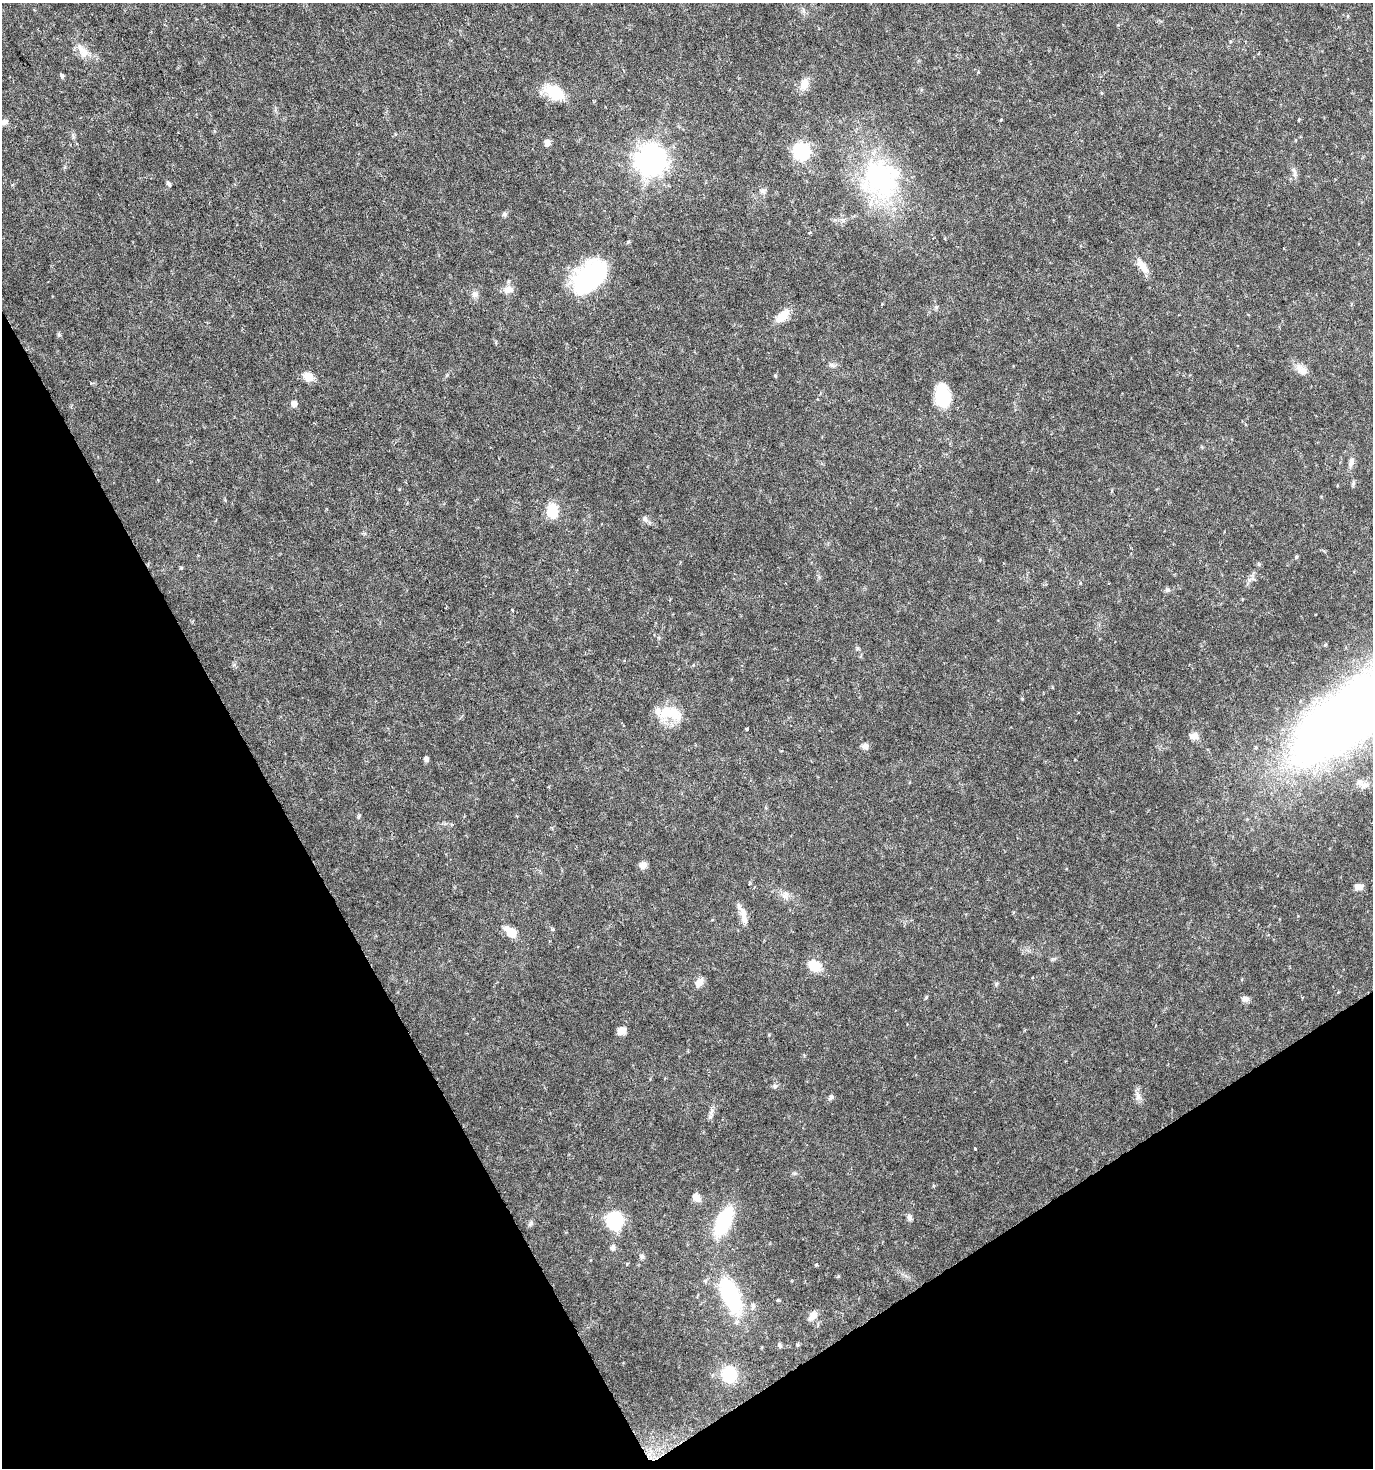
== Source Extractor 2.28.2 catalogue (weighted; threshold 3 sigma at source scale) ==
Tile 14 of 4 x 4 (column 2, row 4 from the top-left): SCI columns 1547-2917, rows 1-1466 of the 5772 x 5867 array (HDU 1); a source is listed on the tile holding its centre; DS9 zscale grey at full resolution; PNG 1375 x 1470 px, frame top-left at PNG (2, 3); no overlay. Shown black and unused: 27% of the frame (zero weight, under 3 of 6 exposures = <1% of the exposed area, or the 3 px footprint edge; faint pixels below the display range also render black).
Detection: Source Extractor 2.28.2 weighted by HDU 2 'WHT'; one run over the whole footprint, this tile lists its part. Background 0.0202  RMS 0.002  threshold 0.00831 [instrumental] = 3 sigma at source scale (4.09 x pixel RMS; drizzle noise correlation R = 1.36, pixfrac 0.8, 0.0396/0.0396 arcsec/px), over >= 5 px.
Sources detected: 67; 3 inside a brighter object's white glare — not listed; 1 inside a brighter listed object's ellipse — not listed separately; the other 63 listed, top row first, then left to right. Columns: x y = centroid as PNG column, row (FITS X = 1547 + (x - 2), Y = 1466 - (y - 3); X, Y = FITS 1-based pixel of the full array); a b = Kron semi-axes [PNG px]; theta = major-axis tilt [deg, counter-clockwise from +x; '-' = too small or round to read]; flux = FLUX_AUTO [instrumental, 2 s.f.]
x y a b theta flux
83 51 24 11 -57 2.3
62 76 7 4 -81 0.36
804 84 16 10 72 1.8
554 92 27 15 -29 5.1
1298 120 3 3 - 0.26
4 122 9 7 20 0.68
547 143 7 6 - 0.91
801 151 8 8 - 29
651 160 10 10 - 210
1294 170 9 4 -54 0.52
880 178 54 50 -42 27
168 183 6 4 -51 0.38
763 191 8 6 -35 0.54
504 214 6 6 - 0.37
809 233 4 3 - 0.19
1143 266 20 8 -50 1.9
592 278 35 30 42 20
508 290 13 9 8 1.4
475 294 10 8 -30 0.78
782 316 19 10 45 2.7
1301 370 19 10 -42 1.7
775 376 5 4 - 0.22
308 377 12 9 -33 1.8
942 397 21 16 -78 6.9
294 403 6 6 - 0.94
1351 461 12 7 74 0.85
552 511 14 11 89 4.5
645 519 9 7 -67 0.6
1080 583 4 3 - 0.3
1168 590 7 5 2 0.4
857 648 7 4 -72 0.27
672 712 22 19 -17 4.6
1351 714 119 43 36 240
747 729 3 3 - 0.42
1194 736 11 8 -1 1.2
865 746 9 8 - 0.72
426 759 5 5 - 0.63
1364 785 13 9 2 1.2
643 865 10 8 5 0.86
1358 887 10 7 -5 0.97
785 894 10 6 53 0.74
743 912 29 8 -59 1.8
511 932 15 9 -41 2.7
814 966 14 11 -30 3.4
699 982 12 8 51 1.2
1245 999 9 8 - 0.76
621 1031 9 7 32 1.5
775 1086 6 6 - 0.37
1138 1096 11 6 -73 0.87
831 1097 8 5 54 0.45
711 1111 10 3 69 0.52
975 1149 3 3 - 0.46
696 1197 10 7 -45 1.4
909 1217 10 6 -68 0.51
615 1221 10 9 - 18
723 1222 24 11 65 16
613 1247 6 6 - 0.64
642 1256 6 6 - 0.51
731 1295 31 14 -67 20
753 1307 9 5 89 0.53
813 1316 13 7 47 1.1
780 1345 7 5 -70 0.31
729 1374 14 13 - 7.5
Isophote crosses this tile's border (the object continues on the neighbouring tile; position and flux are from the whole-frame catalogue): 2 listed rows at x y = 4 122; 1351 714
Unlisted compact peaks at least as high as the median listed source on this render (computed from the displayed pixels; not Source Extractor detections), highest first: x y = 59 335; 996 984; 926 997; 778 1300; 359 815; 531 1223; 552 929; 1353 483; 816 1264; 832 365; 1022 699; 838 1276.